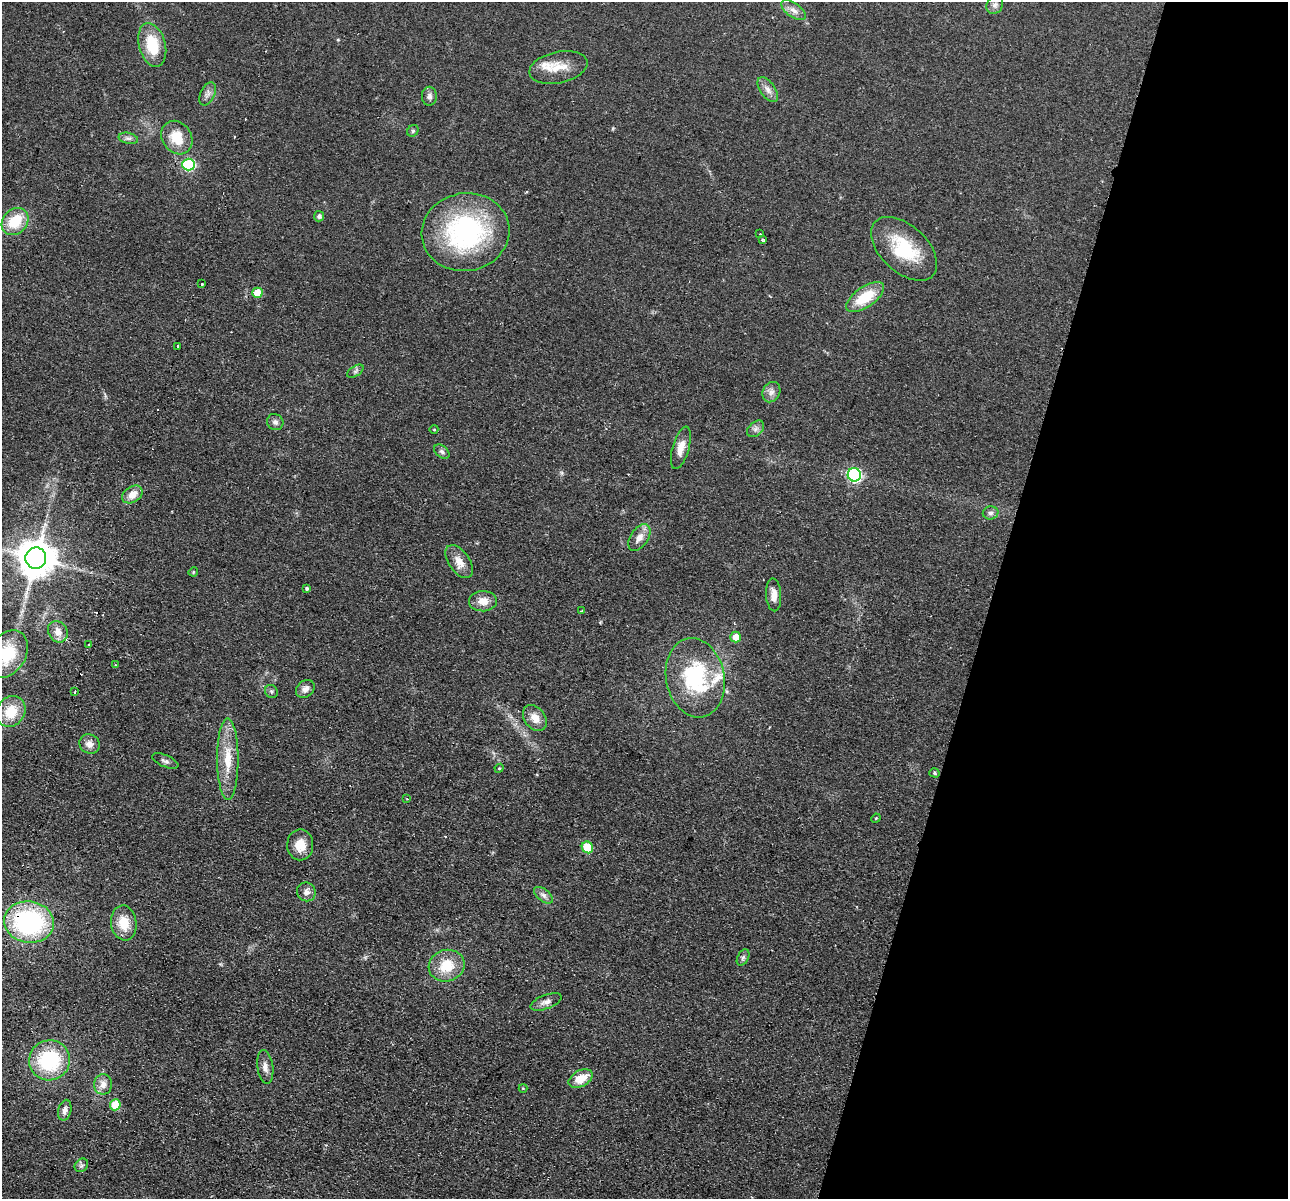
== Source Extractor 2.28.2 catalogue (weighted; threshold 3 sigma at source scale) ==
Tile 8 of 4 x 4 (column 4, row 2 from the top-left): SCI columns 3876-5161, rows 2578-3774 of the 5179 x 5279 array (HDU 1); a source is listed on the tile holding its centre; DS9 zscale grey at full resolution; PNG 1290 x 1201 px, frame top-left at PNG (2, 2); each listed source drawn as its Kron ellipse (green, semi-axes under 4 px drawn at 4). Shown black and unused: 23% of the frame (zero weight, under 2 of 3 exposures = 3% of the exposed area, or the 3 px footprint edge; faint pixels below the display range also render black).
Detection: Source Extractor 2.28.2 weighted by HDU 2 'WHT'; one run over the whole footprint, this tile lists its part. Background 0.0944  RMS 0.01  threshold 0.0453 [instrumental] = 3 sigma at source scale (4.5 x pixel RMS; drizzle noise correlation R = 1.50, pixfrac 1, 0.05/0.05 arcsec/px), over >= 5 px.
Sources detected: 81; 4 cosmic-ray / hot-pixel residue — neither listed nor drawn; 3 inside a brighter listed object's ellipse — not listed separately; the other 74 listed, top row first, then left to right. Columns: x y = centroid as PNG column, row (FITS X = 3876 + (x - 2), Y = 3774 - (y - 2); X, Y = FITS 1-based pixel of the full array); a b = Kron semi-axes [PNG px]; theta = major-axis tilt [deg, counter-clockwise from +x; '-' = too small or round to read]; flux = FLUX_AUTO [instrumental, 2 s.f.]
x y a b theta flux
995 5 9 8 - 4
794 10 14 7 -36 6.2
152 45 22 13 -75 32
558 67 29 15 12 19
768 90 14 7 -55 6
208 94 12 7 64 4.4
429 96 9 7 89 3.7
413 131 6 5 - 1.6
128 138 10 5 -12 3.1
177 138 18 14 -55 23
188 165 6 6 - 110
319 216 5 5 - 2.9
15 221 15 12 47 30
465 232 44 39 10 160
760 234 3 2 - 0.87
762 240 3 3 - 2.1
904 249 39 23 -43 52
202 284 3 3 - 1.4
257 293 5 5 - 18
865 297 22 10 34 32
177 346 3 3 - 2.4
355 371 9 5 34 2.4
771 392 10 8 63 4.8
275 422 8 8 - 3.7
434 429 4 3 - 0.77
756 429 10 6 41 3.9
681 448 22 8 74 10
442 452 9 6 -39 2.9
854 475 7 6 - 160
132 494 11 8 33 9.2
991 513 8 6 10 3.2
639 537 15 8 55 8.5
36 558 10 10 - 2700
459 561 19 10 -55 11
193 572 5 3 - 0.89
307 588 3 3 - 3.1
774 595 16 7 -87 8.9
483 601 14 10 2 11
582 611 3 3 - 1.5
58 632 11 9 -58 7.9
736 637 5 5 - 12
89 645 3 3 - 2.3
7 654 25 18 59 46
115 665 3 3 - 0.81
695 678 40 29 -79 92
305 689 10 8 39 5.5
271 691 7 6 - 2.1
75 692 3 3 - 3.5
11 711 16 14 55 26
535 718 14 10 -52 11
89 744 10 9 - 6.7
228 759 41 10 -90 27
165 761 14 6 -24 3.3
499 768 5 4 - 1.1
934 773 5 4 - 1.5
407 799 3 2 - 0.78
876 818 5 4 - 0.91
300 845 15 13 89 14
587 847 6 5 - 32
306 892 9 9 - 4.7
543 895 11 6 -38 4
29 922 25 20 -9 150
124 923 17 12 -81 19
743 957 9 5 63 2.4
447 966 18 15 17 26
546 1002 16 7 20 5.7
49 1060 20 20 - 77
265 1067 17 8 -82 6.5
581 1079 13 8 28 17
103 1084 10 9 - 7.7
523 1088 4 4 - 0.91
115 1105 5 5 - 37
65 1110 10 6 77 4.9
81 1165 7 6 - 2.4
Overlapping masked pixels (flux is a lower limit): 1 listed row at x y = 29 922
Isophote crosses this tile's border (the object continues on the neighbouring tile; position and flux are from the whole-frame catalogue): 1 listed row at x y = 7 654